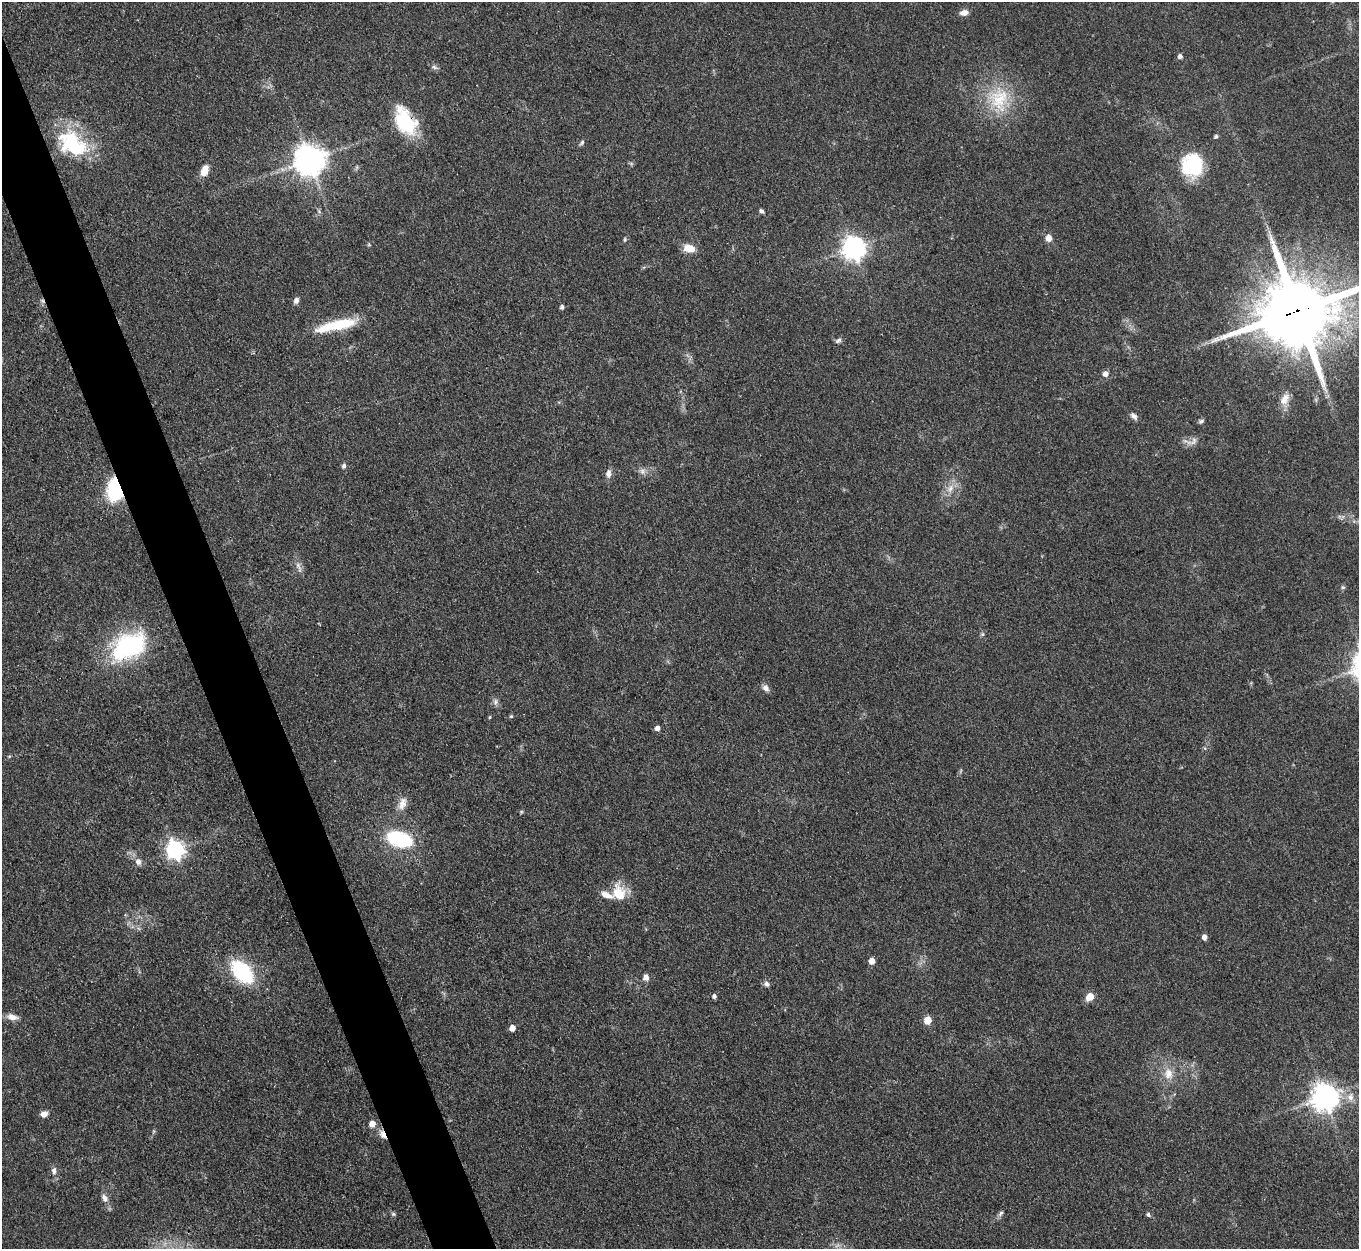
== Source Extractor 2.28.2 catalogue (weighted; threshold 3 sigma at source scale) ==
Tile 11 of 4 x 4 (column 3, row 3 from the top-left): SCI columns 2715-4071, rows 1523-2769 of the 5429 x 5414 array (HDU 1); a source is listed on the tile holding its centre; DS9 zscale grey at full resolution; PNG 1361 x 1251 px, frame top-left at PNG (2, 2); no overlay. Shown black and unused: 4% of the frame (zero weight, under 3 of 4 exposures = <1% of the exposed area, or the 3 px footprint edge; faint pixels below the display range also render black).
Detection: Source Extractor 2.28.2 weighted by HDU 2 'WHT'; one run over the whole footprint, this tile lists its part. Background 0.108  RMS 0.0067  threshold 0.03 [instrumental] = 3 sigma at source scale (4.5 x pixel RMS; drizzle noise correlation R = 1.50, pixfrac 1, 0.05/0.05 arcsec/px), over >= 5 px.
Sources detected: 75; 1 too faint to see at this stretch — not listed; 4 inside a brighter listed object's ellipse — not listed separately; the other 70 listed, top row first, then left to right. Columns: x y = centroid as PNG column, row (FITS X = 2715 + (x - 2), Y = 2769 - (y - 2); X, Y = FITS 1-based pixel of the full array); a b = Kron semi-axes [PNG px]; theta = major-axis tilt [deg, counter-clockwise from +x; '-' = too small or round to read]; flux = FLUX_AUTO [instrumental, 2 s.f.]
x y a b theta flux
964 13 10 7 9 4
1180 56 5 4 - 2.4
434 67 9 5 -23 1.9
999 99 38 30 -89 39
405 122 35 19 -63 39
1216 137 5 4 - 1.6
582 143 8 5 53 1.4
73 145 41 30 -43 51
310 160 9 9 - 1200
631 163 7 4 -19 1
1192 165 20 19 - 54
205 171 12 8 68 8.1
761 211 6 4 -37 1.8
1049 238 7 6 - 5.1
625 240 6 4 71 1
689 248 11 8 -14 10
854 248 8 8 - 550
296 300 7 6 - 2.7
42 301 6 4 -31 1.3
562 307 5 4 - 1.7
1298 311 23 19 17 8900
341 324 37 13 12 26
838 340 9 5 34 2.1
1105 374 6 6 - 4
1284 399 17 10 60 7.4
1134 416 10 6 -45 2.6
1201 421 7 5 28 1.4
1192 442 19 8 24 4.6
344 466 7 6 - 1.6
642 471 9 8 - 3
608 474 11 7 -89 3.5
950 488 14 7 69 5.5
115 489 23 15 -89 51
299 567 19 6 -72 3.5
1343 587 6 5 - 1.1
982 634 6 5 - 1.1
128 646 33 20 26 100
766 688 10 7 -51 2.9
495 702 10 7 81 2.4
511 716 5 4 - 0.86
490 717 4 4 - 0.72
657 728 5 5 - 3.8
402 804 20 11 69 6.9
521 812 5 4 - 0.8
399 839 22 13 -16 54
175 850 7 7 - 270
138 862 10 8 -73 3.7
619 893 20 15 -75 17
1204 937 5 4 - 4
872 961 5 5 - 7.5
242 972 16 10 -50 79
646 977 7 6 - 3.4
766 984 8 6 -32 2.4
714 996 5 5 - 2.1
1090 997 6 5 - 12
12 1017 15 7 -10 4.4
928 1020 5 5 - 16
512 1028 5 5 - 5.9
1168 1074 16 13 -85 9.4
1325 1097 9 8 - 820
1350 1097 11 10 - 5.7
44 1114 9 7 16 3.6
372 1124 6 5 - 6.3
154 1131 6 4 71 0.9
383 1134 12 7 -58 4.9
54 1171 11 7 -87 3
104 1198 11 7 -59 3.6
1001 1213 10 5 50 1.8
393 1214 6 5 - 1.2
1148 1215 5 5 - 1.6
Overlapping masked pixels (flux is a lower limit): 6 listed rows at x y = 405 122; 42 301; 1298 311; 115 489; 1325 1097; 383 1134
Isophote crosses this tile's border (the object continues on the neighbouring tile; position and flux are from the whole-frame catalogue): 1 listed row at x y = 1298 311